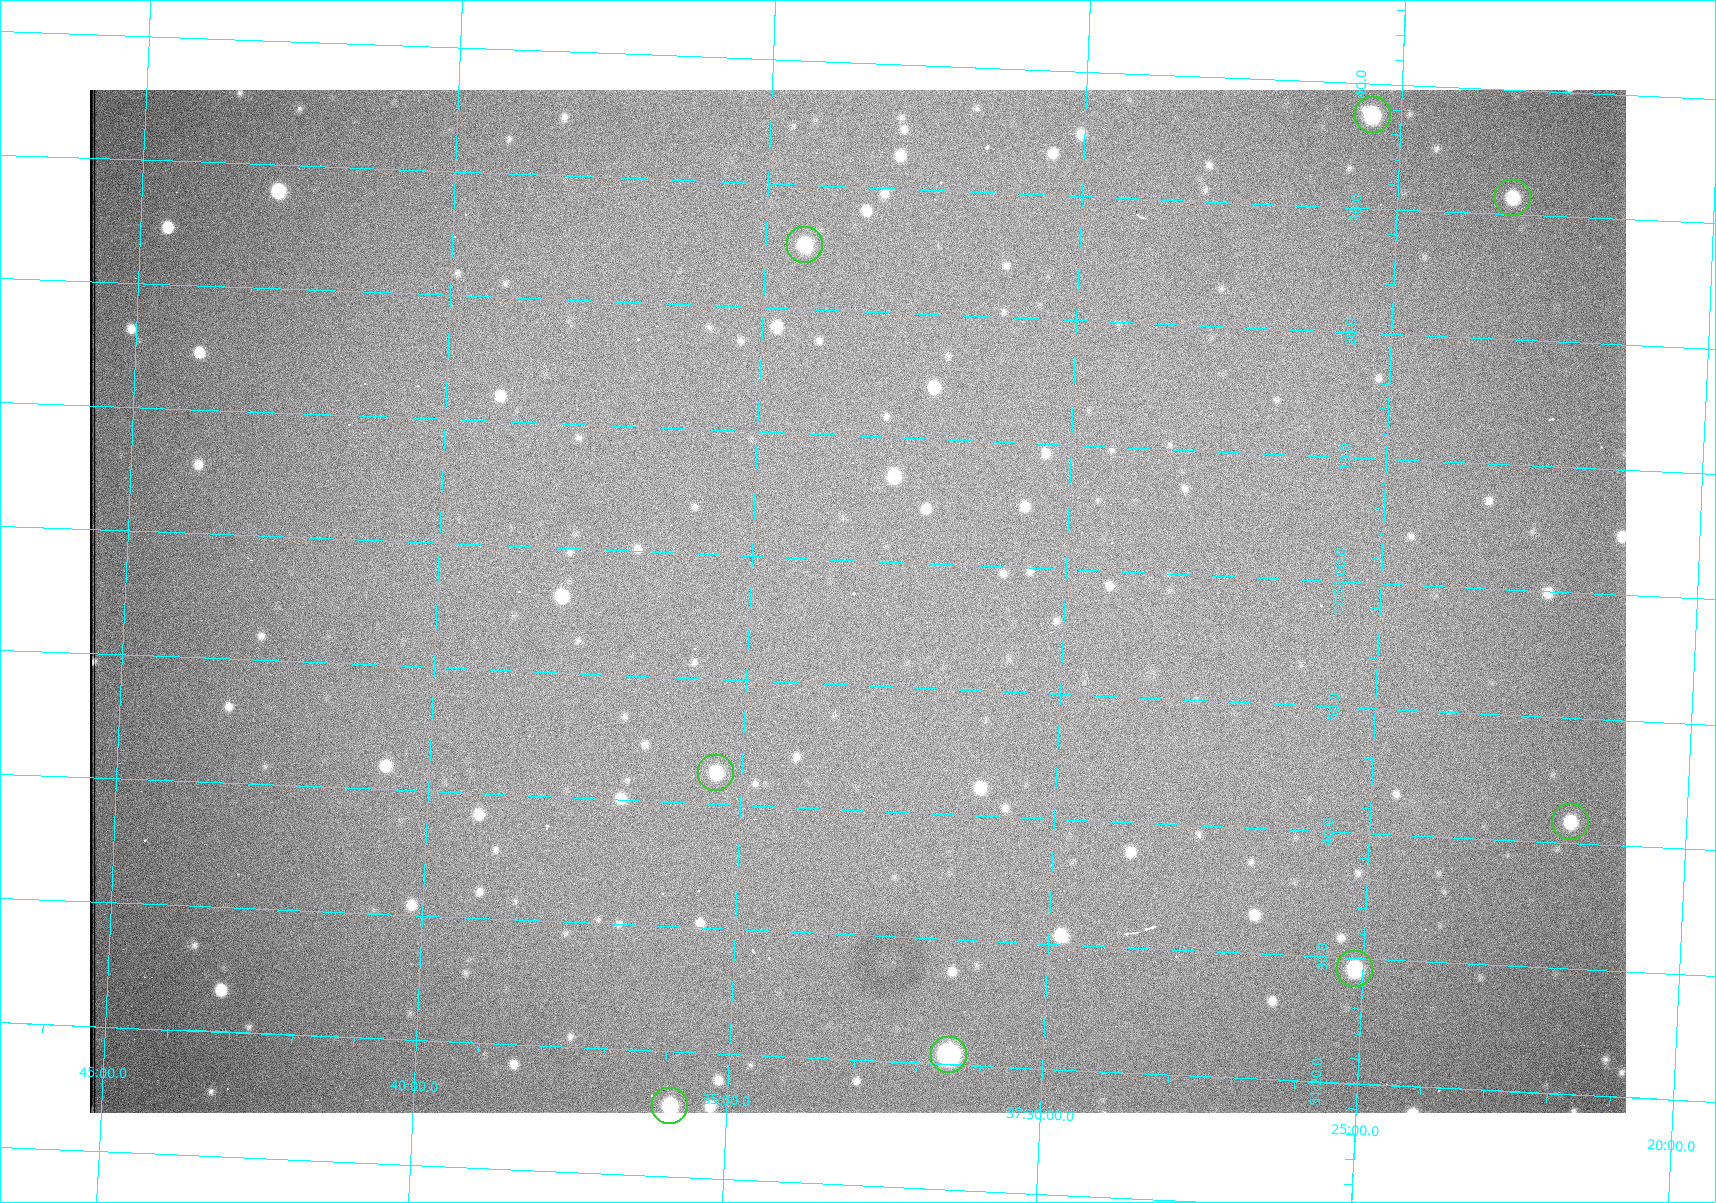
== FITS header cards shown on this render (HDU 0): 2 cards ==
NAXIS1  =                 1536 /fastest changing axis
NAXIS2  =                 1023 /next to fastest changing axis

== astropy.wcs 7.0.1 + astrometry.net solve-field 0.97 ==
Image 1536 x 1023 px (HDU 0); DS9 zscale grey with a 90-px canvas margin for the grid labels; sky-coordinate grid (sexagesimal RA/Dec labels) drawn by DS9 from the SOLVED WCS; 8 Tycho-2 reference stars matched to detected sources circled (green)
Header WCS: RA---TAN/DEC--TAN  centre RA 17:51:57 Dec +37:33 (267.99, +37.55 deg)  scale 0.958 arcsec/px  FOV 24.5' x 16.3'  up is +87 deg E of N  parity flipped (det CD > 0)
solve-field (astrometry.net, Tycho-2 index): VERIFIED the header's WCS against the Tycho-2 star catalogue (8 matches, 0 conflicts) and refined it, rather than solving blind
Solved WCS: RA---TAN-SIP/DEC--TAN-SIP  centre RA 17:51:57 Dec +37:33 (267.99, +37.55 deg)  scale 0.956 arcsec/px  FOV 24.5' x 16.3'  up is +87 deg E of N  parity flipped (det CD > 0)
The solver's refit moves the header's centre by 0.93 arcsec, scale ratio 0.9976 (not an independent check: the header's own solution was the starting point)
Tycho-2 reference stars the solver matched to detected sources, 8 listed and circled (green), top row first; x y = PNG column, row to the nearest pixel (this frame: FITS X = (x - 90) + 1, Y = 1023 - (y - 90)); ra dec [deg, ICRS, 3 dp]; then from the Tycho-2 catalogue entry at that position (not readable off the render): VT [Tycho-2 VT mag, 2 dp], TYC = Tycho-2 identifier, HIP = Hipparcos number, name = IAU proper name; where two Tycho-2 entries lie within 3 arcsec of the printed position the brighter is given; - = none
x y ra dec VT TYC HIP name
1373 115 268.156 +37.424 11.25 2620-712-1 - -
1513 198 268.131 +37.386 12.62 2620-526-1 - -
805 245 268.105 +37.573 11.82 3089-995-1 - -
716 773 267.927 +37.590 11.84 3089-1137-1 - -
1571 822 267.924 +37.364 11.94 2620-391-1 - -
1355 969 267.871 +37.419 11.35 2620-812-1 - -
949 1055 267.836 +37.525 9.96 3089-889-1 - -
670 1106 267.815 +37.598 11.54 3089-1081-1 - -